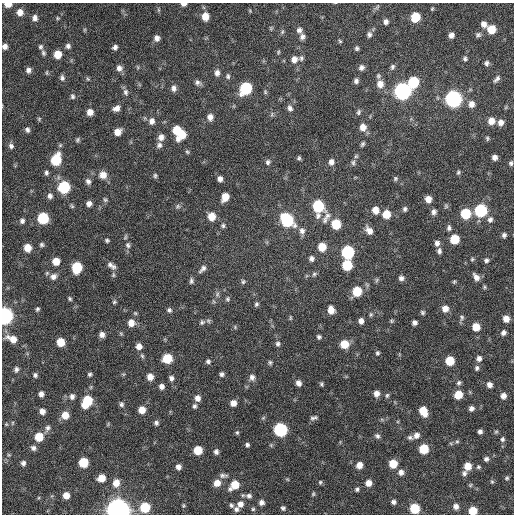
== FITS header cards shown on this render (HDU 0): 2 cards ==
NAXIS1  =                  512 / Axis length
NAXIS2  =                  512 / Axis length

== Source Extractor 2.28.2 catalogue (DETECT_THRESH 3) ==
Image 512 x 512 px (HDU 0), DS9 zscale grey, 1 PNG px = 1 image px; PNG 516 x 516 px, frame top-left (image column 1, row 512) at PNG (2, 3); no overlay
Background 418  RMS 12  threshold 35.3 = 3 sigma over >= 5 px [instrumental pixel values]
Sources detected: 279; all 279 listed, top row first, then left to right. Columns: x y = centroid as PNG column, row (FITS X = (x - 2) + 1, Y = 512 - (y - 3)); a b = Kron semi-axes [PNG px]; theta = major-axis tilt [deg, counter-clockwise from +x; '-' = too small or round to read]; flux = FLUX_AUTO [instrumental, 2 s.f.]
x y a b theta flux
8 4 6 4 -3 6.6e+03
184 4 6 4 2 2.6e+03
377 7 9 4 36 1.5e+03
432 9 5 4 - 8.9e+02
158 10 6 4 -89 1.2e+03
250 11 5 4 - 7.5e+02
20 12 6 6 - 6.0e+03
205 16 8 7 - 8.9e+03
415 17 7 6 - 2.7e+04
35 18 7 6 - 3.1e+03
58 18 5 4 - 9.3e+02
386 22 6 6 - 2.9e+03
484 24 7 6 - 4.0e+03
271 28 6 4 46 9.9e+02
491 29 7 7 - 1.6e+04
299 30 8 7 - 2.8e+03
282 32 6 4 48 1.2e+03
369 35 8 6 -89 2.5e+03
451 35 6 5 - 3.7e+03
478 35 8 7 - 2.1e+03
302 37 7 6 - 2.9e+03
157 38 7 6 - 3.8e+03
340 41 5 4 - 1.1e+03
5 46 5 5 - 3.3e+03
68 46 6 6 - 2.3e+03
41 47 6 5 - 1.4e+03
115 47 5 4 - 2.4e+03
357 48 6 5 - 1.6e+03
278 52 6 4 82 9.8e+02
43 53 7 5 -74 1.6e+03
58 54 6 6 - 1.1e+04
301 58 7 6 - 1.8e+03
294 59 8 8 - 5.2e+03
465 59 6 5 - 1.7e+03
487 63 6 6 - 2.1e+03
392 67 8 6 66 2.0e+03
119 68 8 7 - 3.7e+03
361 68 7 7 - 2.9e+03
28 70 6 5 - 2.6e+03
47 73 7 3 82 8.5e+02
217 73 8 6 88 3.4e+03
228 76 7 5 -85 1.7e+03
378 76 8 6 82 1.8e+03
62 78 7 6 - 2.2e+03
88 79 6 4 -45 1.0e+03
497 79 11 5 50 2.6e+03
356 81 6 5 - 2.4e+03
413 82 8 7 - 4.1e+04
198 83 8 7 - 2.5e+03
380 84 10 8 -89 6.6e+03
174 88 7 6 - 3.3e+03
246 88 8 7 - 6.5e+04
402 91 8 8 - 2.8e+05
126 92 9 6 -78 2.5e+03
265 92 6 4 -71 1.1e+03
72 96 7 6 - 1.7e+03
453 99 8 7 - 2.7e+05
471 104 8 7 - 5.3e+03
506 107 6 4 71 9.5e+02
116 108 8 6 25 3.6e+03
290 108 8 6 -65 2.8e+03
90 112 6 6 - 5.5e+03
359 112 8 6 79 1.8e+03
272 114 6 4 72 1.2e+03
210 117 7 6 - 4.0e+03
39 119 5 5 - 9.8e+02
152 121 8 7 - 3.8e+03
491 121 7 7 - 7.4e+03
501 122 7 7 - 4.3e+03
363 127 8 7 - 6.5e+03
27 130 6 6 - 2.1e+03
177 130 9 6 -88 1.9e+04
118 132 6 6 - 7.0e+03
182 134 9 6 62 1.3e+04
161 137 7 7 - 4.1e+03
487 138 7 4 -74 1.2e+03
77 140 6 5 - 1.3e+03
362 144 7 5 58 1.5e+03
159 145 8 7 - 2.5e+03
11 146 8 7 - 2.6e+03
187 152 6 4 -66 1.1e+03
356 156 6 5 - 1.3e+03
494 157 5 5 - 3.3e+03
299 158 5 4 - 1.3e+03
56 160 8 7 - 3.7e+04
268 162 7 6 - 2.1e+03
331 162 8 6 89 3.8e+03
353 163 7 5 89 1.8e+03
511 163 6 5 - 1.6e+03
46 173 6 5 - 1.7e+03
458 173 6 4 73 1.3e+03
103 175 8 8 - 6.7e+03
155 176 6 5 - 1.4e+03
220 179 5 5 - 3.2e+03
395 179 6 5 - 1.4e+03
88 181 7 6 - 2.6e+03
64 187 7 7 - 5.8e+04
50 196 7 6 - 2.6e+03
225 197 7 6 - 1.0e+04
428 199 6 6 - 6.2e+03
105 200 6 5 - 1.4e+03
89 204 5 5 - 3.3e+03
72 206 6 5 - 1.1e+03
178 206 7 6 - 1.7e+03
318 206 9 7 -84 5.5e+04
446 206 6 6 - 1.4e+03
405 209 6 5 - 1.9e+03
375 210 8 7 - 6.9e+03
481 210 7 7 - 8.0e+04
434 212 7 6 - 2.7e+03
386 214 7 6 - 1.3e+04
465 214 7 6 - 3.3e+04
327 215 9 9 - 3.9e+03
212 216 7 6 - 1.1e+04
43 218 7 7 - 4.6e+04
287 220 9 7 -52 8.0e+04
325 220 12 7 75 3.4e+03
490 220 8 7 - 2.6e+03
22 221 6 5 - 2.2e+03
336 224 7 7 - 2.2e+04
223 226 6 5 - 1.5e+03
449 228 8 5 -88 2.0e+03
369 230 10 7 -53 5.3e+03
302 231 9 8 - 3.8e+03
504 235 5 4 - 2.0e+03
454 239 7 6 - 2.2e+04
107 240 4 3 - 1.3e+03
437 243 7 6 - 2.8e+03
42 245 5 5 - 1.5e+03
128 245 9 6 -70 2.5e+03
322 247 7 6 - 1.4e+04
28 248 6 6 - 1.0e+04
439 251 7 5 90 2.3e+03
347 252 8 7 - 8.2e+04
311 259 6 6 - 2.7e+03
472 259 6 4 23 1.2e+03
486 260 6 5 - 1.9e+03
56 261 6 6 - 1.0e+04
111 265 12 6 -33 3.5e+03
347 265 7 6 - 3.3e+04
77 267 8 7 - 3.5e+04
202 269 12 6 47 3.0e+03
314 274 7 6 - 1.7e+03
113 275 7 5 80 1.3e+03
53 276 9 8 - 4.0e+03
476 277 10 7 -54 4.3e+03
401 278 6 5 - 2.7e+03
377 280 7 4 88 1.2e+03
191 281 8 5 -89 1.9e+03
454 281 5 4 - 9.5e+02
243 282 7 6 - 1.6e+03
484 287 5 5 - 1.0e+03
357 291 7 7 - 2.5e+04
217 294 8 6 70 2.1e+03
70 299 5 4 - 1.2e+03
228 299 7 6 - 1.6e+03
114 302 5 4 - 1.1e+03
256 304 6 5 - 1.6e+03
445 308 7 7 - 6.3e+03
37 309 5 4 - 1.4e+03
169 310 6 6 - 1.8e+03
331 310 8 6 -78 6.9e+03
422 312 5 5 - 1.4e+03
135 313 6 4 -46 1.0e+03
371 314 6 5 - 1.4e+03
5 316 7 6 - 2.8e+05
462 317 9 6 85 2.0e+03
290 318 8 3 -90 9.8e+02
506 319 6 6 - 6.8e+03
361 321 6 5 - 3.8e+03
391 321 6 5 - 1.1e+03
202 322 8 6 38 2.1e+03
131 323 8 7 - 6.7e+03
414 323 5 5 - 2.9e+03
235 327 5 5 - 1.0e+03
476 327 7 6 - 1.2e+04
503 333 7 6 - 2.6e+03
102 335 6 5 - 3.6e+03
319 337 6 5 - 1.9e+03
12 339 13 7 -21 9.2e+03
61 342 6 6 - 1.4e+04
278 344 7 6 - 2.2e+03
344 344 7 7 - 1.6e+04
139 346 7 6 - 4.8e+03
377 353 6 5 - 1.6e+03
142 356 7 5 -67 1.4e+03
167 358 7 6 - 2.6e+04
479 358 6 6 - 3.2e+03
208 361 6 6 - 1.9e+03
450 361 6 6 - 2.0e+04
270 362 6 5 - 1.5e+03
477 368 7 6 - 1.9e+03
16 369 7 5 76 2.1e+03
90 374 5 5 - 1.4e+03
123 374 6 4 -17 8.4e+02
222 374 5 5 - 2.0e+03
35 375 5 5 - 1.6e+03
150 377 6 6 - 5.8e+03
252 377 9 7 -70 3.4e+03
171 378 6 6 - 2.5e+03
298 383 7 6 - 3.8e+03
459 383 7 5 31 1.8e+03
322 384 5 4 - 1.3e+03
489 385 5 5 - 4.0e+03
161 386 5 5 - 3.1e+03
41 394 5 4 - 3.2e+03
376 394 7 6 - 4.6e+03
387 395 7 5 72 1.4e+03
458 395 7 6 - 1.7e+04
72 396 7 6 - 2.7e+03
503 396 6 5 - 4.2e+03
197 398 7 6 - 4.2e+03
87 401 10 6 61 3.5e+04
233 403 6 6 - 5.2e+03
121 404 7 6 - 1.8e+03
195 406 6 5 - 1.7e+03
471 408 6 5 - 2.9e+03
142 410 6 6 - 8.1e+03
42 411 6 5 - 4.3e+03
423 411 8 6 -65 1.6e+04
65 415 7 7 - 9.8e+03
314 418 9 4 18 1.9e+03
156 423 6 5 - 2.0e+03
6 424 5 4 - 8.1e+02
48 428 9 6 65 2.7e+03
280 430 7 7 - 1.1e+05
480 431 5 4 - 2.4e+03
496 432 5 4 - 1.0e+03
237 433 6 4 -68 1.1e+03
416 435 9 7 43 4.1e+03
377 436 7 6 - 2.1e+03
39 437 7 7 - 1.6e+04
410 438 8 6 -12 2.1e+03
502 439 6 5 - 1.7e+03
457 441 6 5 - 1.3e+03
247 445 4 4 - 1.6e+03
33 448 7 6 - 2.6e+03
424 449 6 6 - 2.4e+04
198 450 6 6 - 1.7e+04
216 452 6 5 - 2.3e+03
9 455 6 3 -18 8.2e+02
486 459 6 5 - 2.2e+03
83 462 6 6 - 2.7e+04
23 463 6 5 - 2.3e+03
393 464 6 6 - 1.5e+04
359 465 6 6 - 6.3e+03
468 466 7 7 - 9.9e+03
178 467 6 5 - 3.4e+03
478 467 6 5 - 1.2e+03
401 472 7 6 - 3.8e+03
464 473 7 6 - 2.4e+03
223 475 11 5 0 2.4e+03
101 478 6 6 - 9.5e+03
507 478 6 5 - 1.3e+03
287 479 5 3 - 6.9e+02
320 482 5 4 - 1.1e+03
492 482 6 5 - 1.1e+03
116 483 9 8 - 7.1e+03
217 483 7 7 - 7.5e+03
368 483 6 6 - 6.5e+03
234 485 9 6 42 1.4e+04
470 485 5 5 - 1.1e+03
357 489 5 4 - 1.6e+03
313 494 5 4 - 1.0e+03
66 495 6 6 - 7.2e+03
249 496 9 6 -2 2.6e+03
261 502 5 5 - 3.0e+03
393 502 5 5 - 2.4e+03
240 504 7 7 - 4.4e+03
183 505 6 4 72 1.0e+03
231 505 6 5 - 1.5e+03
456 506 7 6 - 3.9e+03
145 507 7 7 - 2.9e+04
283 508 4 4 - 1.6e+03
415 508 6 6 - 3.1e+04
236 509 7 7 - 2.5e+03
253 509 5 5 - 1.0e+03
118 510 8 7 - 1.1e+06
473 511 6 6 - 1.6e+04
At the frame edge (FLAGS 8, measured only in part): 6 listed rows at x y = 8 4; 184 4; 5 46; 5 316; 118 510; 473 511